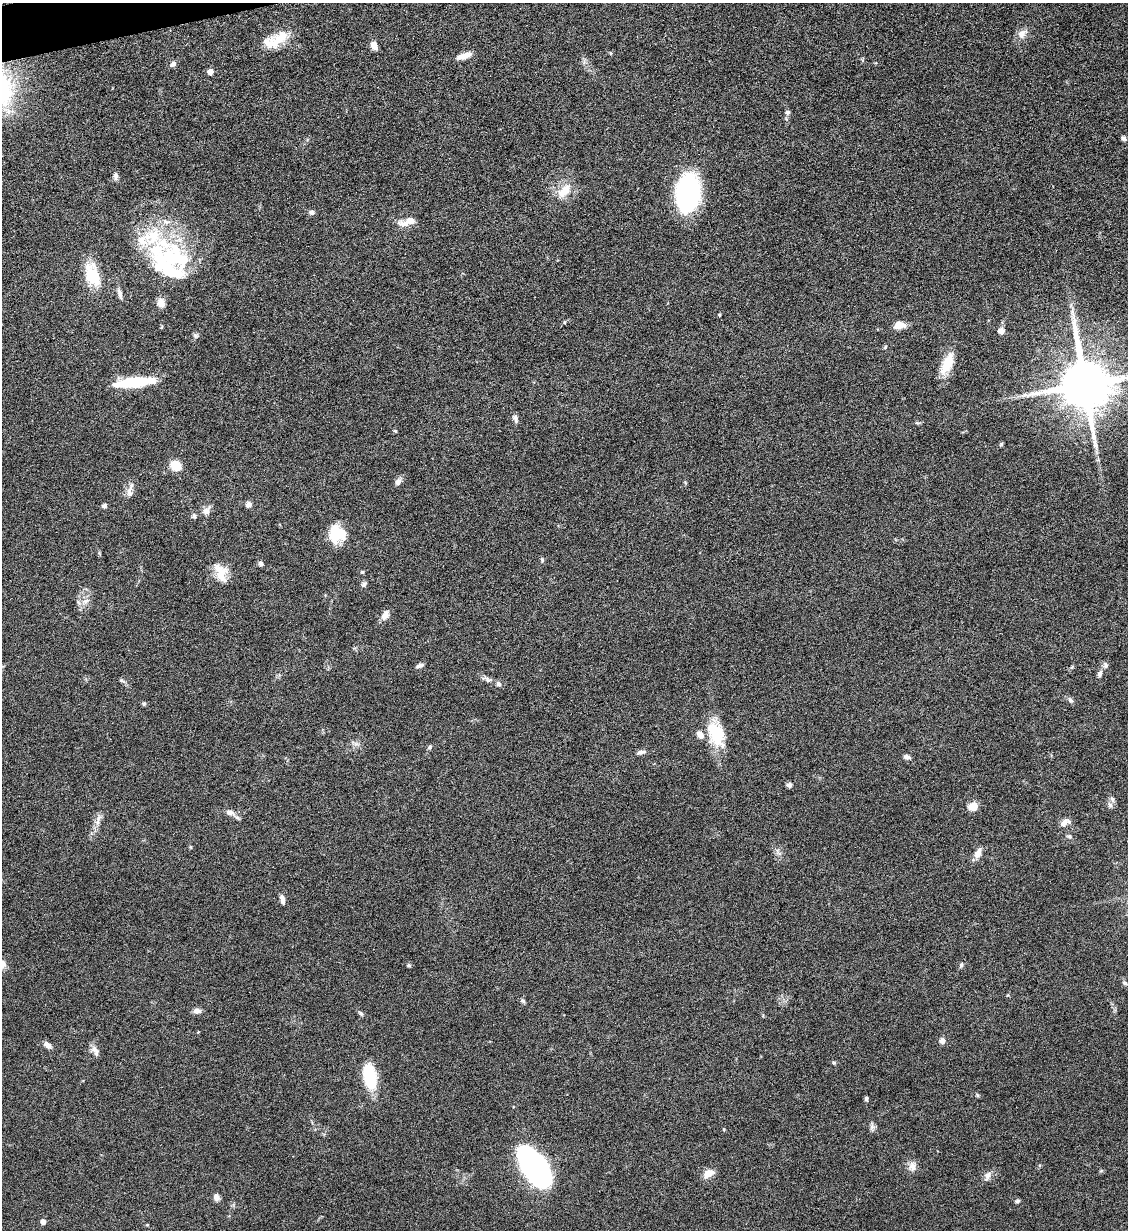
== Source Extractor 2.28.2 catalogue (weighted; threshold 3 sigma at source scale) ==
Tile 11 of 4 x 4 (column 3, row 3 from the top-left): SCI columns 2391-3516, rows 1237-2464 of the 4901 x 4928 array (HDU 1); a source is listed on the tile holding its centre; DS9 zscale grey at full resolution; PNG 1130 x 1232 px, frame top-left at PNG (2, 3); no overlay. Shown black and unused: <1% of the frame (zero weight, under 6 of 12 exposures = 1% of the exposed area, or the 3 px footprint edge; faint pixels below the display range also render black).
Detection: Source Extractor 2.28.2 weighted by HDU 2 'WHT'; one run over the whole footprint, this tile lists its part. Background 0.101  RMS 0.004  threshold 0.0162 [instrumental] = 3 sigma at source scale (4.09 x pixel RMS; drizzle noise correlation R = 1.36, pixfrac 0.8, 0.05/0.05 arcsec/px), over >= 5 px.
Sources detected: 98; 2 inside a brighter object's white glare — not listed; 7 inside a brighter listed object's ellipse — not listed separately; the other 89 listed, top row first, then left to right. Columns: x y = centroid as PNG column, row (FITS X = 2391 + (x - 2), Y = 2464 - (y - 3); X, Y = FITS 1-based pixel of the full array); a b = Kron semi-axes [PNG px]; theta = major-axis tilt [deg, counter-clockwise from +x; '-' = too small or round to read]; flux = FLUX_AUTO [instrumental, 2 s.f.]
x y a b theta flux
1022 34 14 10 47 2.7
275 40 33 14 24 9.2
374 46 9 6 -63 2.8
610 53 5 3 - 0.35
464 56 17 7 18 3.3
173 64 8 5 35 1.4
210 72 5 5 - 3.2
788 112 6 6 - 0.97
1123 138 6 5 - 0.93
116 176 9 6 -86 1.1
564 191 24 13 49 6.3
688 193 30 18 83 76
312 212 8 6 -22 1.1
410 221 20 8 7 3.4
173 257 57 30 -2 36
92 275 32 17 -67 12
120 293 13 6 -70 1.4
161 303 12 9 -73 2.4
719 315 4 4 - 0.35
899 325 12 8 9 3.5
162 327 6 3 71 0.35
1001 331 9 7 -9 1.7
195 336 7 6 - 0.81
885 347 5 3 - 0.37
947 364 29 11 65 7.7
134 382 39 9 6 20
1085 384 14 13 - 2500
515 419 11 5 -78 1.2
917 423 6 4 -17 0.5
395 431 5 4 - 0.42
1001 444 6 4 46 0.43
176 466 10 9 - 6.1
398 481 10 7 53 1.6
130 490 21 6 79 2.2
248 505 7 7 - 1.4
104 506 5 4 - 0.99
206 511 13 9 52 2
194 516 7 5 -73 0.73
338 534 17 16 - 12
542 560 7 4 -65 0.55
261 564 5 5 - 1.1
221 572 24 15 -69 6.4
362 572 5 4 - 0.39
364 584 8 6 45 0.9
86 601 10 6 37 1.8
385 615 15 8 60 2.2
1105 665 8 7 - 1.1
420 666 10 4 17 1.1
1072 667 6 4 72 0.47
1100 674 10 6 73 1.2
487 679 15 6 -33 1.5
122 681 8 4 -36 0.74
1070 700 8 5 -36 0.87
144 704 6 5 - 0.62
716 734 32 19 -69 14
430 747 6 5 - 0.6
641 752 12 5 11 1.4
907 757 7 5 -12 1.3
789 785 7 5 -9 0.99
1112 799 9 6 -78 1.3
973 807 9 7 17 4.5
229 812 14 7 -19 2.3
98 822 7 6 - 1.3
1065 823 14 8 33 2.2
1069 836 6 4 -19 0.58
191 847 5 3 - 0.34
978 853 13 8 66 2.6
282 899 12 5 -78 1.6
409 965 6 4 0 0.55
961 965 6 5 - 0.64
1125 983 6 5 - 0.81
523 1001 6 5 - 0.7
197 1011 9 6 0 1.7
361 1013 8 5 -46 0.72
942 1041 7 7 - 1.4
47 1045 11 6 -42 1.7
94 1049 12 8 -36 1.9
834 1063 5 5 - 0.48
370 1076 22 10 -77 22
977 1095 6 4 -71 0.44
866 1099 5 4 - 0.73
872 1127 9 6 70 1.1
912 1166 13 10 -90 2.3
535 1168 35 17 -57 120
708 1173 14 8 30 3.5
987 1176 13 8 67 1.8
216 1197 7 6 - 1.9
1017 1201 6 4 17 0.62
43 1222 4 4 - 2.1
Isophote crosses this tile's border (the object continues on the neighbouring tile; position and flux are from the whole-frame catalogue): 1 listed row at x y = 1085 384